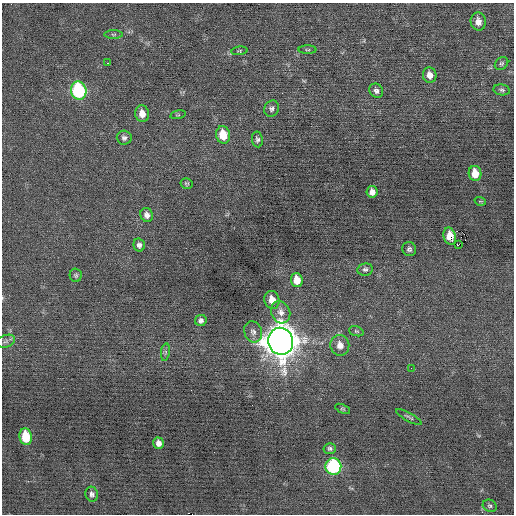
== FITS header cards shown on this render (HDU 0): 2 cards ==
NAXIS1  =                  512 / Axis length
NAXIS2  =                  512 / Axis length

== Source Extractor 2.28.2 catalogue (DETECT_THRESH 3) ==
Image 512 x 512 px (HDU 0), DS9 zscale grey, 1 PNG px = 1 image px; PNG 516 x 516 px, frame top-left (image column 1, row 512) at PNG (2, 3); each listed source drawn as its Kron ellipse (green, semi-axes under 4 px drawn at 4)
Background -0.00351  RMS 0.68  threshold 2.05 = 3 sigma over >= 5 px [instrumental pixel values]
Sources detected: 46; all 46 listed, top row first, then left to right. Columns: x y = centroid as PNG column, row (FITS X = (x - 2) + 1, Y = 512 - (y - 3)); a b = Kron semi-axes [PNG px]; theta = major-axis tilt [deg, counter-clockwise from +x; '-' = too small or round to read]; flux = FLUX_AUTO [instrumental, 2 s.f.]
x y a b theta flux
478 22 9 7 -81 320
113 34 9 4 0 85
308 50 9 3 0 66
240 51 8 4 8 60
107 63 3 2 - 83
501 63 7 5 42 94
430 75 8 6 -72 310
502 90 8 5 -10 100
79 91 9 7 -77 5200
376 91 7 6 - 160
272 109 8 7 - 140
142 114 8 7 - 420
178 115 8 3 12 47
223 135 9 7 -77 960
124 138 7 7 - 140
257 139 8 5 -80 120
475 173 7 6 - 690
186 183 6 5 - 69
372 192 6 5 - 260
480 201 5 3 - 46
147 215 7 6 - 200
450 236 9 6 -75 760
139 245 6 5 - 150
458 245 3 2 - 9500
409 249 7 6 - 120
365 269 8 6 11 110
76 275 6 6 - 88
297 280 7 6 - 580
272 300 9 7 -75 500
281 312 11 9 -66 300
201 320 6 5 - 150
356 331 7 4 -18 71
253 332 11 9 -71 230
6 341 10 6 19 140
281 341 13 12 - 81000
340 345 10 9 - 380
165 352 9 4 82 95
411 368 2 2 - 45
343 409 8 4 -25 59
409 417 14 3 -29 79
26 437 8 6 -81 1500
158 443 6 5 - 240
330 448 6 5 - 100
333 467 8 8 - 5100
92 494 7 6 - 140
490 506 7 5 -28 89